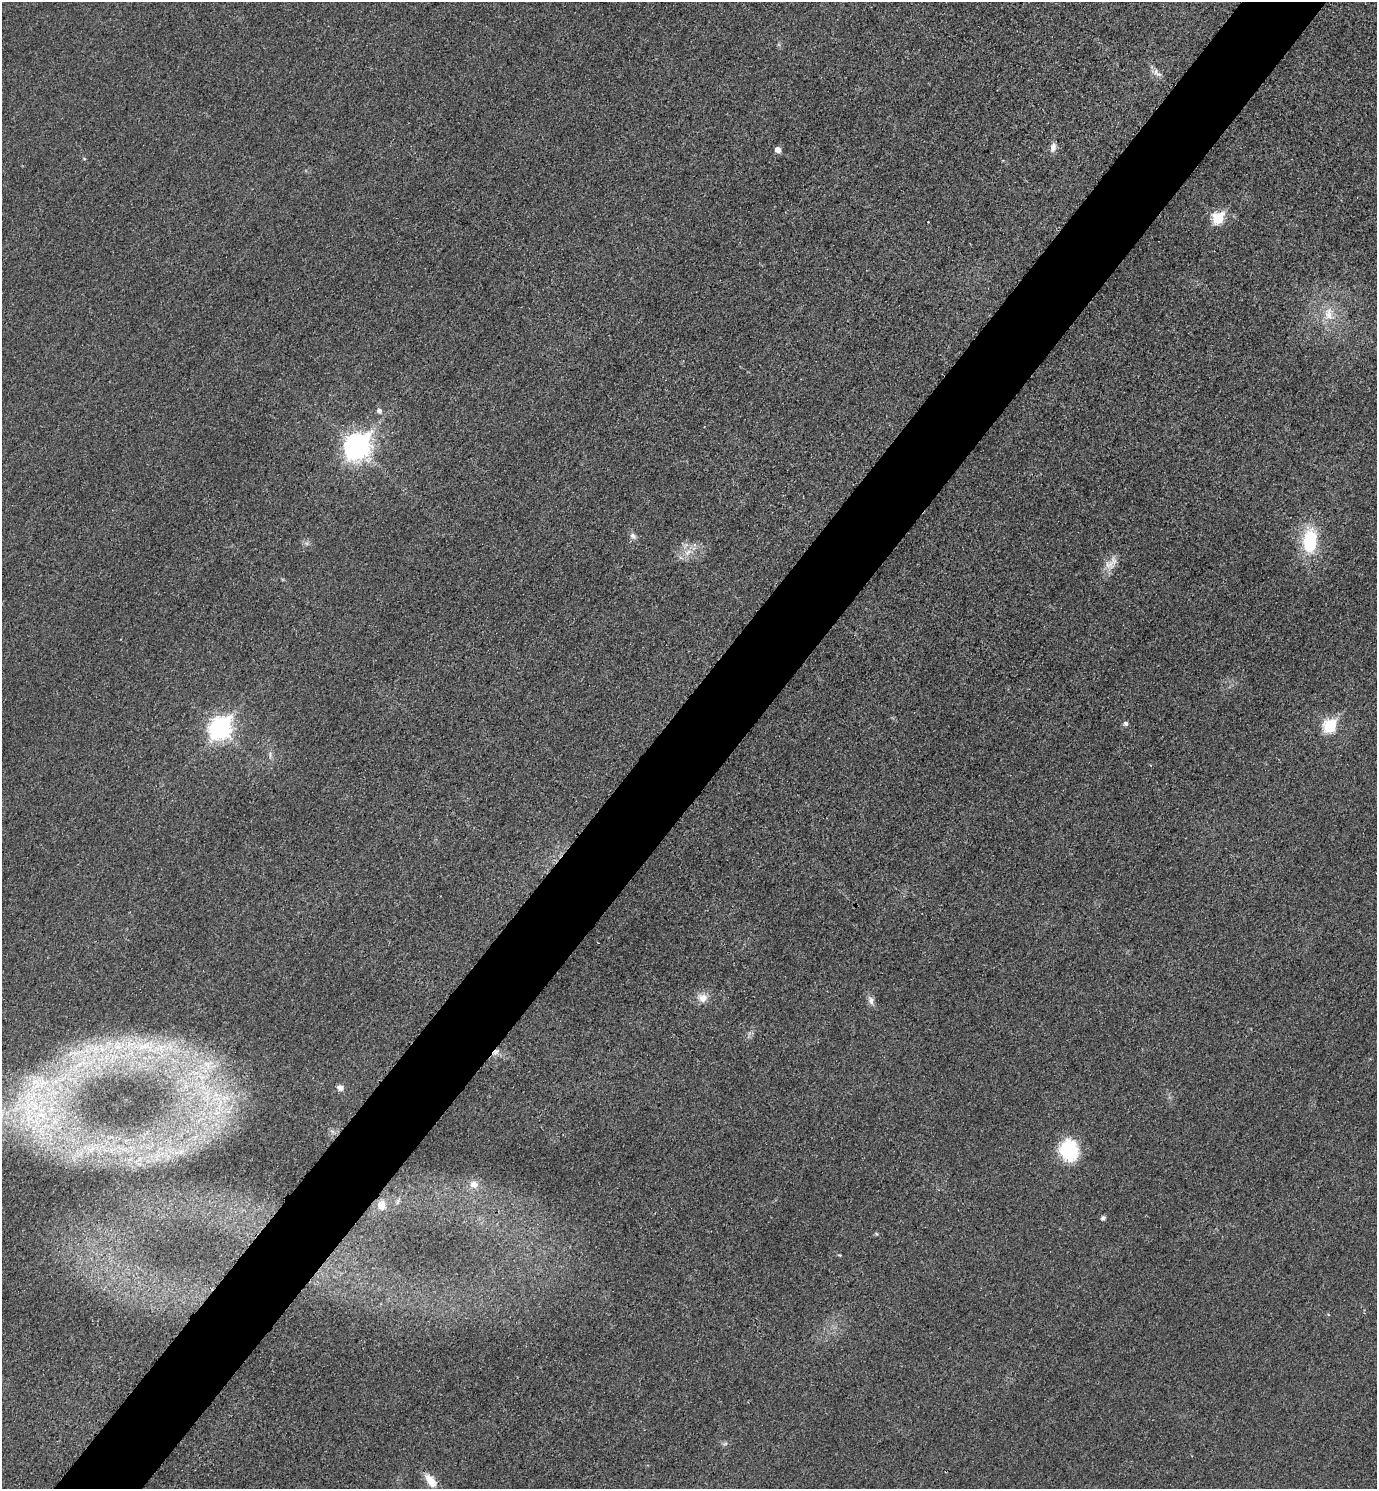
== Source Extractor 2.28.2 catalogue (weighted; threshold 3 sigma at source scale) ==
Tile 7 of 4 x 4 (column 3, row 2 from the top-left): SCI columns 2927-4301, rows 2997-4483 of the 5996 x 5995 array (HDU 1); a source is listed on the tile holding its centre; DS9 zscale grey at full resolution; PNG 1379 x 1491 px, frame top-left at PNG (2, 2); no overlay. Shown black and unused: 6% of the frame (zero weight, under 3 of 4 exposures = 2% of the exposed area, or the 3 px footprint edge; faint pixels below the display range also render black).
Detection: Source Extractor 2.28.2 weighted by HDU 2 'WHT'; one run over the whole footprint, this tile lists its part. Background 0.0261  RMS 0.0063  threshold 0.0282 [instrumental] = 3 sigma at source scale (4.5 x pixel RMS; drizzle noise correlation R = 1.50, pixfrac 1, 0.05/0.05 arcsec/px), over >= 5 px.
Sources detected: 31; all 31 listed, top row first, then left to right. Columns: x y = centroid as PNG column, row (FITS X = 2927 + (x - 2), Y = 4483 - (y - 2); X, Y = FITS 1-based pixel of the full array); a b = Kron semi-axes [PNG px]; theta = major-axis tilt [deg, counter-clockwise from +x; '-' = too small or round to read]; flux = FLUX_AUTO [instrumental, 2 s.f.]
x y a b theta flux
1152 67 7 4 -72 1.3
1158 74 12 6 -3 2.6
1053 147 11 7 77 3.4
778 150 5 5 - 4.4
84 158 5 3 - 0.57
1218 218 7 6 - 40
1329 314 21 14 -87 12
379 410 6 6 - 2.3
357 446 11 9 51 510
633 536 9 7 -37 2.3
1310 541 24 14 85 37
688 552 13 6 37 4.7
1109 565 15 13 -26 6.6
1126 723 5 5 - 1.8
1330 726 7 6 - 57
219 728 10 8 51 340
270 755 9 5 -83 2
703 998 13 11 -24 6.1
871 1000 13 8 -69 3.1
496 1052 13 5 37 3
208 1064 17 14 38 13
340 1087 8 6 -23 3.1
220 1105 26 8 80 15
230 1108 9 3 45 2
1069 1150 23 19 -76 34
181 1151 7 4 19 1.8
474 1184 11 10 - 5.2
381 1205 14 11 -87 7.4
1103 1218 5 5 - 1.8
725 1444 6 4 19 1.1
431 1481 18 9 -50 9.5
Overlapping masked pixels (flux is a lower limit): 1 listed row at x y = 496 1052
Unlisted compact peaks at least as high as the median listed source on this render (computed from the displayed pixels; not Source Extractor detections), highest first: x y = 876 1234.